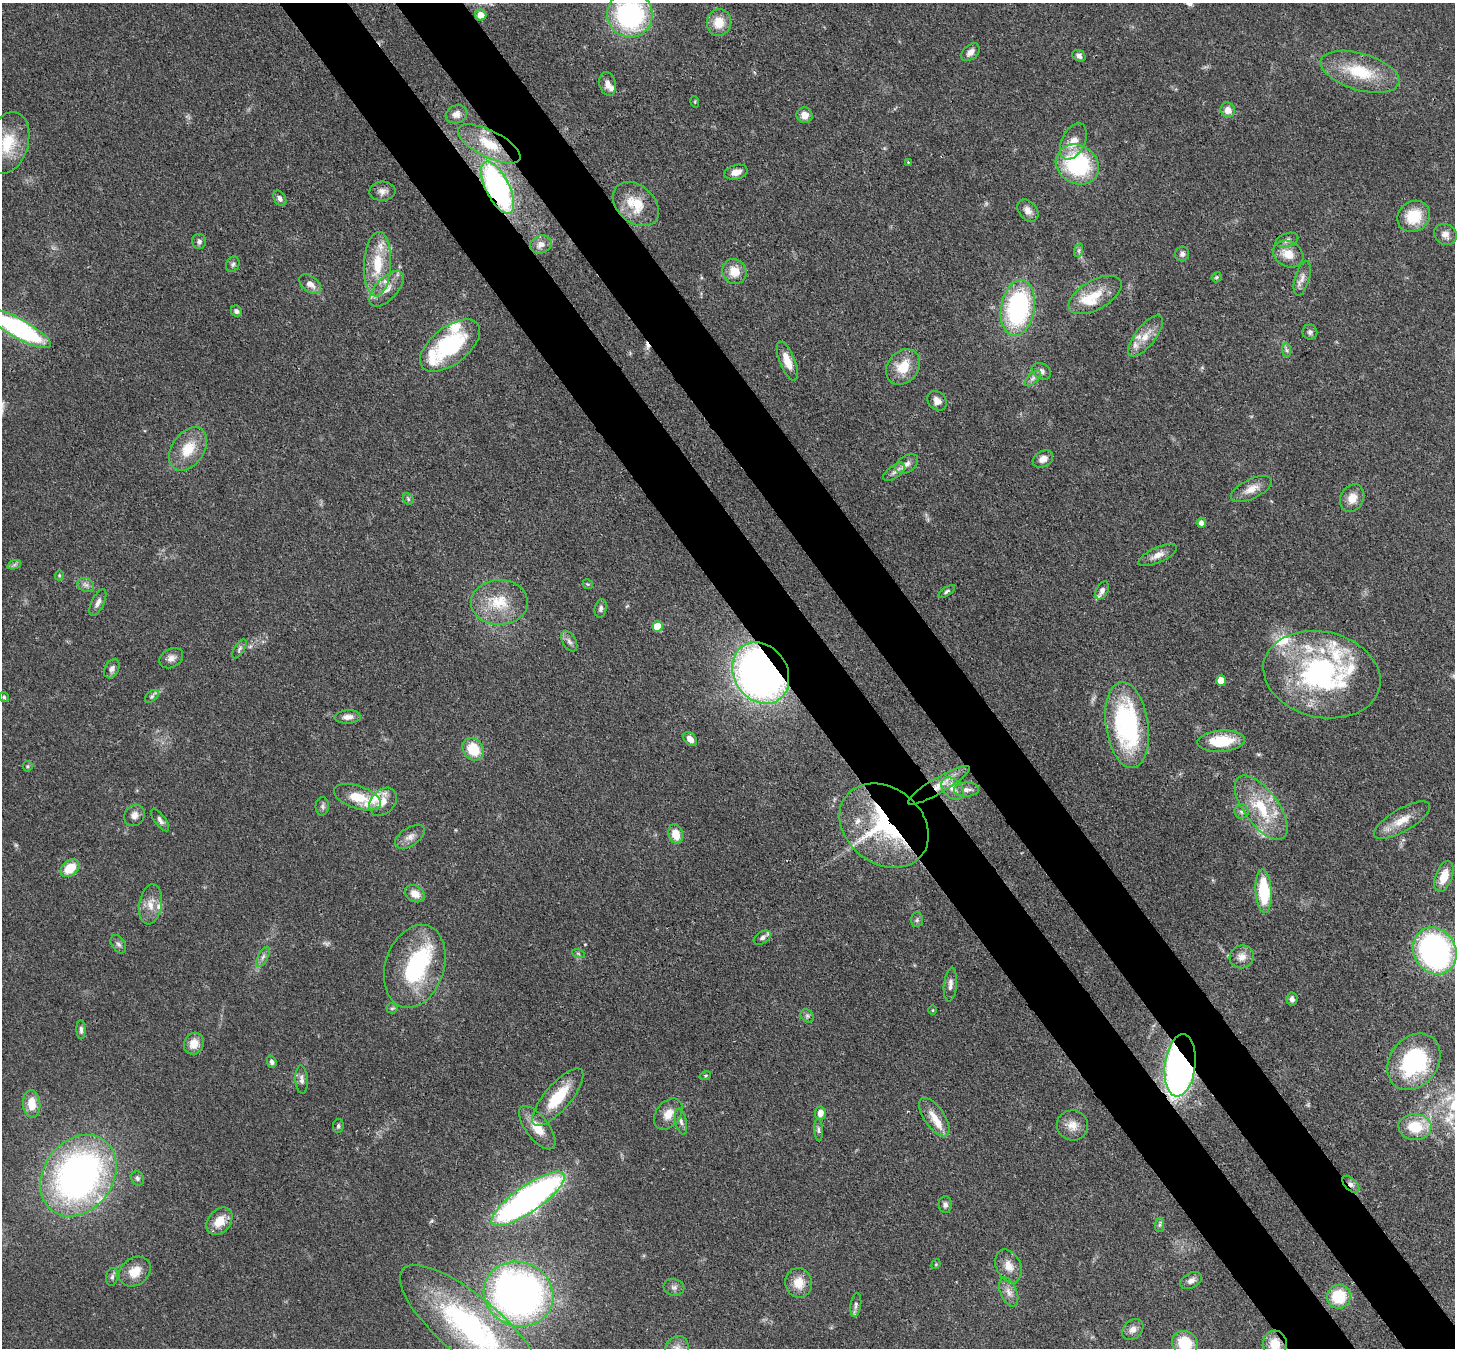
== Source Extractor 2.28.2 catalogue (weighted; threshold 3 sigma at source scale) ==
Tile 6 of 4 x 4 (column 2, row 2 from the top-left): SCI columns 1531-2983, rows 3040-4385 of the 5968 x 5940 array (HDU 1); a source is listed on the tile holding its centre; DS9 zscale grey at full resolution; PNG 1457 x 1350 px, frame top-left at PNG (2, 3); each listed source drawn as its Kron ellipse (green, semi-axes under 4 px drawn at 4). Shown black and unused: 9% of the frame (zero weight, under 3 of 4 exposures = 7% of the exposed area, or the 3 px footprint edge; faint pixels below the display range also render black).
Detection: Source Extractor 2.28.2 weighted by HDU 2 'WHT'; one run over the whole footprint, this tile lists its part. Background 0.0727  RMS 0.0038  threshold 0.0173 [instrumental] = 3 sigma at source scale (4.5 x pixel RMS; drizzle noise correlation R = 1.50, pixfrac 1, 0.05/0.05 arcsec/px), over >= 5 px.
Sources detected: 177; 1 too faint to see at this stretch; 1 inside a brighter object's white glare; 1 cosmic-ray / hot-pixel residue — neither listed nor drawn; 17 inside a brighter listed object's ellipse — not listed separately; the other 157 listed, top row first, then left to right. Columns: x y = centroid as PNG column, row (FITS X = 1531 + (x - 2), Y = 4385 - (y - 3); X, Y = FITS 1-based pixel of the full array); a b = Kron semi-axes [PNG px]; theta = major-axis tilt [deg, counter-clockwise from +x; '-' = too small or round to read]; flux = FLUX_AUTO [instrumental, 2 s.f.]
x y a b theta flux
481 15 6 5 - 4.1
630 15 23 22 - 62
719 22 13 12 - 6.8
971 52 11 7 42 2.3
1079 56 7 5 -31 1.4
1360 72 41 18 -16 18
608 84 12 8 -77 2.5
695 102 6 3 -73 0.35
1228 110 8 7 - 3.1
456 114 11 9 20 2.5
804 115 8 7 - 3.5
1073 141 19 11 63 5.2
8 143 31 20 74 16
489 144 34 13 -27 12
908 162 3 3 - 0.27
1077 164 22 19 -30 40
736 172 12 7 15 3.1
498 188 28 11 -64 85
382 191 13 9 4 2.4
280 198 8 5 -59 1.3
636 204 26 18 -41 12
1028 210 12 8 -49 2.7
1414 216 17 15 35 11
1445 234 12 10 -32 2.6
1287 240 12 6 20 1.6
199 241 7 7 - 1.3
541 244 11 9 21 2.5
1079 250 7 4 71 0.81
1182 254 7 7 - 1.3
1288 254 16 12 -27 5.6
233 264 8 6 63 1.1
378 264 32 13 87 14
734 271 12 12 - 5.7
1217 277 5 4 - 0.66
1302 278 18 7 74 2.5
310 284 12 8 -37 2.9
387 289 22 11 46 5.1
1095 295 29 14 29 9.5
1018 308 28 17 80 62
236 311 6 5 - 1.1
19 328 37 9 -29 73
1310 332 7 7 - 1.1
1145 336 25 10 51 5.8
450 346 35 18 38 39
1287 350 7 4 -87 0.85
787 361 21 7 -68 5.6
903 367 19 15 50 9.5
1041 371 10 7 -31 1.9
1033 378 10 5 45 1.3
937 401 11 8 -46 2.7
188 449 24 16 56 10
1043 459 11 7 30 2.9
907 464 12 8 34 2.4
894 472 12 6 36 1.8
1251 489 22 9 26 4.5
1352 498 14 11 60 4.6
408 499 6 5 - 0.65
1201 523 5 5 - 1.9
1158 555 21 7 24 3.2
14 565 7 4 19 0.78
59 575 5 4 - 0.48
588 584 5 5 - 0.47
86 585 9 6 -26 1.5
1102 590 10 5 62 1.5
947 591 9 4 32 0.83
98 602 14 6 64 1.8
499 602 28 22 1 14
601 608 9 6 79 1.2
658 626 5 5 - 9.3
569 641 11 6 -60 1.6
239 649 11 5 59 1
171 658 12 9 29 2.3
112 669 10 7 61 1.7
761 673 32 26 -56 210
1322 675 59 43 -13 81
1221 680 5 5 - 5.3
152 696 8 5 41 0.85
4 697 5 5 - 0.59
348 717 13 6 3 2.2
1127 725 43 21 -82 62
690 739 8 5 -47 2.6
1221 741 24 10 4 15
473 749 12 10 -52 11
28 766 5 5 - 0.56
939 785 35 8 30 7.5
952 789 13 9 -43 3.3
966 790 12 7 2 2.1
357 797 24 11 -18 9.4
383 802 16 11 48 4.7
322 806 9 6 87 1.2
1261 808 38 17 -54 18
1242 812 7 7 - 1.2
134 815 11 9 54 2.3
160 820 13 5 -53 1.4
1402 820 32 11 30 7.1
884 826 48 38 -38 58
676 834 10 7 -74 6
410 837 16 9 33 2.9
70 868 10 7 39 9
1444 877 16 8 70 7
1264 891 22 8 -86 22
415 894 10 8 -30 4
151 904 20 11 81 4.7
917 920 7 6 - 0.9
762 938 9 5 33 1.3
118 944 10 6 -56 1.3
1435 951 24 21 -60 100
578 953 6 4 -20 0.56
263 957 11 5 64 1.4
1242 957 12 11 - 3.4
415 966 42 29 71 41
950 985 17 6 84 2.2
1292 999 6 5 - 1.3
392 1008 5 5 - 0.62
932 1010 5 3 - 0.39
807 1016 7 6 - 0.92
81 1030 9 4 -89 1.1
194 1044 11 9 63 5
272 1062 6 4 -71 0.98
1414 1062 30 24 52 40
1180 1065 31 15 83 190
705 1076 6 4 18 0.51
302 1080 14 6 -86 1.7
558 1097 36 13 50 16
32 1104 14 8 -85 6.4
820 1113 6 5 - 2.9
668 1114 17 12 52 4.8
934 1117 22 10 -56 5.5
681 1121 13 5 -78 1.5
1072 1125 15 15 - 4.6
338 1126 7 5 80 0.83
1415 1127 16 13 -3 12
537 1128 26 11 -52 7.5
818 1130 11 4 -87 0.89
78 1176 44 34 54 160
137 1178 7 6 - 1
1351 1184 10 6 -45 1.6
528 1199 44 13 35 150
945 1205 8 6 -90 1.3
219 1221 15 11 51 6.4
1159 1225 7 4 89 0.85
936 1264 5 4 - 0.4
1009 1266 17 12 -64 4.5
135 1272 17 13 37 6.6
112 1277 9 6 79 1.1
1191 1281 11 7 28 1.8
799 1283 15 13 -79 6.2
674 1287 10 8 -14 1.5
1009 1292 15 8 -67 2.9
518 1294 35 32 -23 200
1339 1297 12 11 - 14
856 1305 12 5 82 1.2
471 1327 89 30 -40 85
1133 1330 12 9 43 2.4
1185 1343 13 12 - 12
1275 1344 13 12 - 6.6
677 1348 12 11 - 3.6
Overlapping masked pixels (flux is a lower limit): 8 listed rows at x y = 489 144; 498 188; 761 673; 1322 675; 884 826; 1180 1065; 1351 1184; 1275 1344
Isophote crosses this tile's border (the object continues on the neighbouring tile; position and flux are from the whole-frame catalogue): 6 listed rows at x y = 630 15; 19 328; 471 1327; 1185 1343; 1275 1344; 677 1348